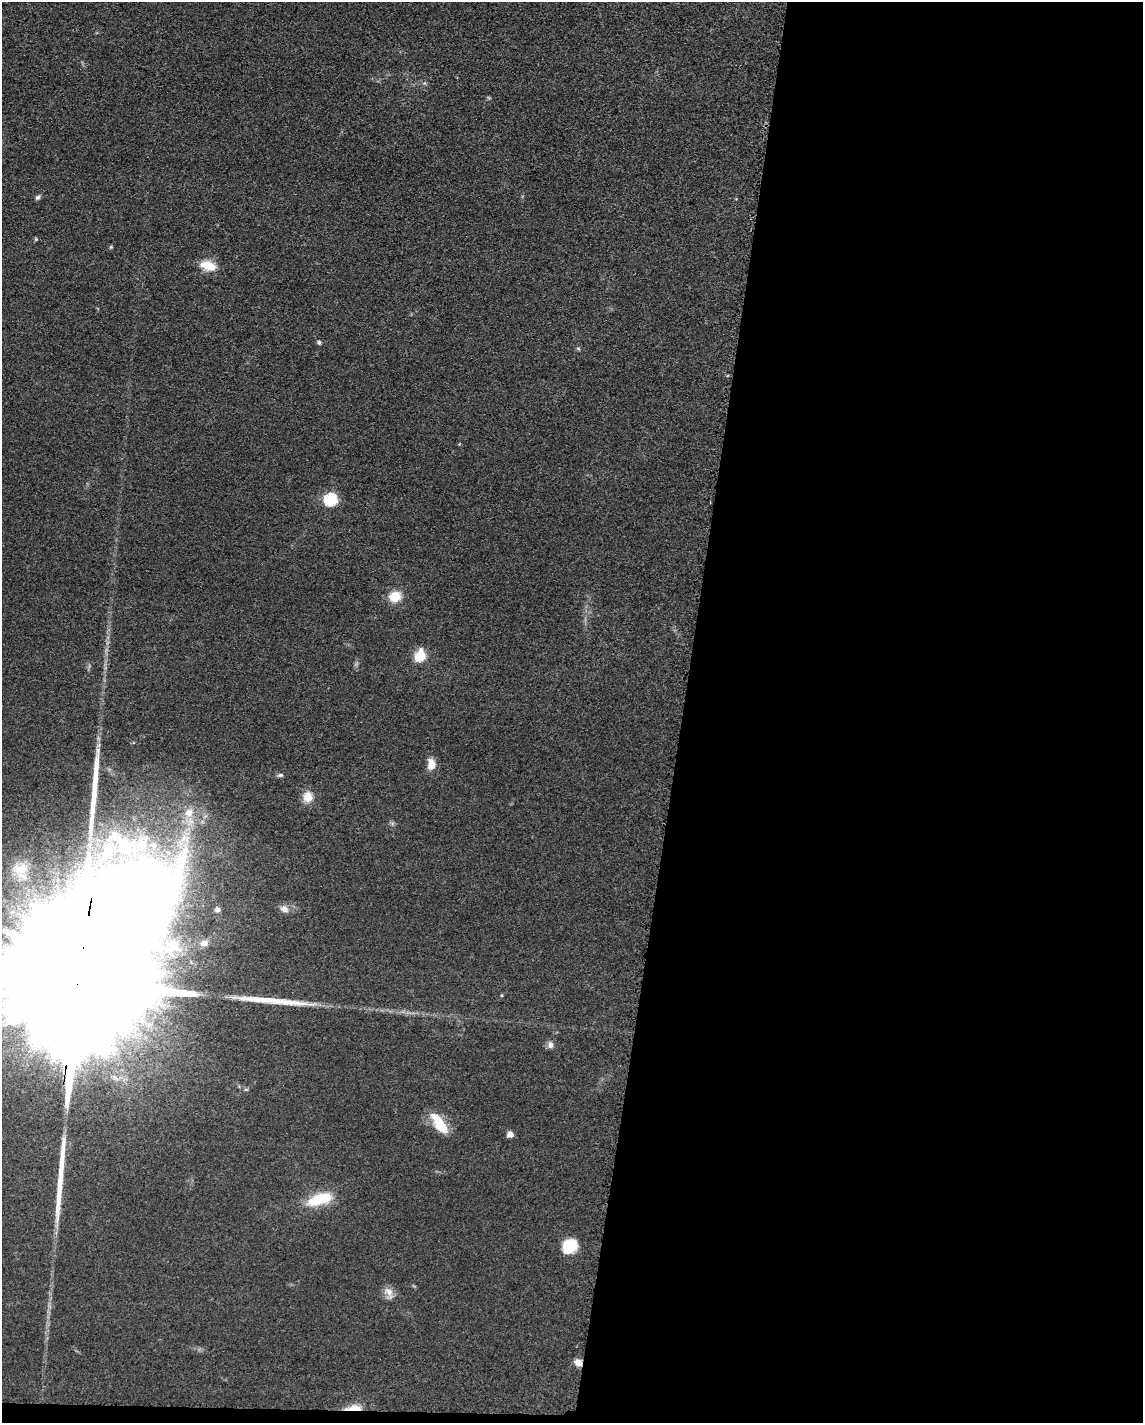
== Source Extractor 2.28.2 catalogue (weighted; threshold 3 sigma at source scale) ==
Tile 12 of 4 x 3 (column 4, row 3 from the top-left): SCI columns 3438-4578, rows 229-1649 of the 4592 x 4659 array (HDU 1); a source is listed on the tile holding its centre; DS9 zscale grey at full resolution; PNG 1145 x 1425 px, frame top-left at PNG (2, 2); no overlay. Shown black and unused: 41% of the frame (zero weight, under 3 of 5 exposures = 4% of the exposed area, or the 3 px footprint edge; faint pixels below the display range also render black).
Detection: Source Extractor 2.28.2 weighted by HDU 2 'WHT'; one run over the whole footprint, this tile lists its part. Background 0.0477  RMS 0.0055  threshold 0.0247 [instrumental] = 3 sigma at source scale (4.5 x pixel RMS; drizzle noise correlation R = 1.50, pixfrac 1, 0.05/0.05 arcsec/px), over >= 5 px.
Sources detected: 36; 1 too faint to see at this stretch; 4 inside a brighter object's white glare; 2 long thin detections or spike segments (spike, bleed or trail) — not listed; the other 29 listed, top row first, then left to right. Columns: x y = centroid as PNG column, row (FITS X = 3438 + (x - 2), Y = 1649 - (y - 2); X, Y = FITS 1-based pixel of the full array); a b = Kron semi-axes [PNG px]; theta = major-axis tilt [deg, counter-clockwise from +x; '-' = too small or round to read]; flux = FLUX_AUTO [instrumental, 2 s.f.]
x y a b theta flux
424 83 6 5 - 0.98
38 197 7 5 42 1.5
36 239 5 5 - 0.67
111 247 5 5 - 0.64
208 266 16 10 -14 13
319 342 6 6 - 1
578 348 5 5 - 0.79
331 500 6 6 - 75
395 597 12 11 - 11
420 656 11 10 - 14
431 764 15 10 88 5.6
280 775 8 5 7 1.3
308 797 13 11 88 7.7
189 813 17 14 53 10
392 824 7 4 72 1
20 870 25 20 -43 13
217 909 7 7 - 2
284 909 13 10 -24 3.4
204 943 11 9 16 4.5
174 947 14 14 - 6.6
77 989 87 30 79 96000
550 1045 9 8 - 2.6
439 1123 28 12 -55 16
510 1134 7 6 - 2.9
318 1199 32 14 21 21
570 1246 13 11 42 23
389 1293 18 11 -75 4.9
578 1362 8 7 - 4.5
354 1408 23 7 5 7.3
Overlapping masked pixels (flux is a lower limit): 3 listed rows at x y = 77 989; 578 1362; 354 1408
Isophote crosses this tile's border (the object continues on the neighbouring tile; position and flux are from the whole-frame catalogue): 1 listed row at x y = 77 989